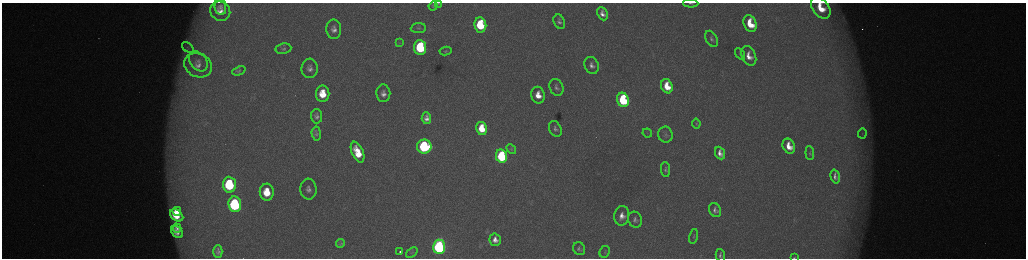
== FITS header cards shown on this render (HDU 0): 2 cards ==
NAXIS1  =                 2048 /fastest changing axis
NAXIS2  =                  512 /next to fastest changing axis

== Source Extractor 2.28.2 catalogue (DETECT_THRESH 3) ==
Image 2048 x 512 px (HDU 0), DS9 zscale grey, zoomed out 1/2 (1 PNG px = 2 x 2 image px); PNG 1028 x 260 px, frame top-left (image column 1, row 511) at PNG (2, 3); each listed source drawn as its Kron ellipse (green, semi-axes under 4 px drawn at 4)
Background 173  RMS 1.9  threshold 5.8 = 3 sigma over >= 5 px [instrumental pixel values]
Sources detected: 80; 9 cannot appear on this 1/2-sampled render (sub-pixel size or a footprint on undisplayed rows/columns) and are neither listed nor drawn; the other 71 listed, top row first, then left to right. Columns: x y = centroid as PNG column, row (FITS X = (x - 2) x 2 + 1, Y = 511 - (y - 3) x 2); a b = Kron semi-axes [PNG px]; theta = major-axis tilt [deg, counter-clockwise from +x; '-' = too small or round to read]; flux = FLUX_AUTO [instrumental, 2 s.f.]
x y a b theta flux
438 3 4 2 - 370
691 3 7 3 -3 880
433 6 5 3 - 350
220 7 8 5 -82 1600
821 8 12 8 -54 11000
220 11 10 9 - 4100
602 14 7 5 -67 2600
559 22 7 5 -64 1400
750 24 8 6 -66 12000
480 25 7 6 - 23000
418 28 7 5 5 910
334 29 9 7 -88 2800
711 39 9 5 -62 1300
399 43 4 2 - 310
188 47 6 4 -40 1200
420 47 7 6 - 38000
283 49 8 5 10 1000
446 51 6 4 10 640
740 54 6 4 -55 690
749 56 10 7 -66 4800
198 61 11 8 -51 3100
198 65 14 11 -26 5400
592 65 9 7 -64 2200
310 68 10 8 85 2300
239 71 7 4 22 700
667 86 7 5 -68 9700
556 87 9 6 -68 1700
383 93 9 7 -89 2600
323 94 8 7 - 11000
538 95 8 6 -77 6000
623 100 7 6 - 42000
317 116 7 5 -89 1600
426 118 6 5 - 2400
696 123 5 3 - 470
482 128 6 5 - 11000
555 129 8 6 -63 1400
316 133 7 4 -83 830
647 133 5 3 - 440
862 133 5 2 - 320
665 135 8 7 - 1300
424 146 7 7 - 59000
789 146 8 6 -62 6700
511 149 5 4 - 570
357 152 11 5 -66 10000
720 153 6 5 - 3000
810 153 7 3 -85 530
502 156 7 5 -77 51000
665 170 7 4 -84 960
835 176 7 4 -75 1900
229 185 8 6 -85 36000
308 189 10 8 -86 2500
267 192 8 7 - 12000
235 204 8 6 -84 62000
715 210 7 5 -62 1600
177 211 4 3 - 4000
177 215 7 5 -39 11000
622 216 10 7 81 4000
635 220 8 7 - 1600
177 228 4 3 - 1300
177 232 7 5 -44 3300
693 236 7 3 75 560
495 240 6 5 - 3100
340 243 4 3 - 640
439 247 7 6 - 130000
579 249 7 6 - 1100
218 251 6 4 -88 1400
400 252 2 2 - 2600
605 252 6 5 - 880
412 253 6 3 37 490
720 255 6 4 -76 1200
794 257 3 2 - 410
At the frame edge (FLAGS 8, measured only in part): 5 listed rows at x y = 438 3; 691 3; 821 8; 720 255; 794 257
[9 sub-pixel or undisplayed-footprint detections neither listed nor drawn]